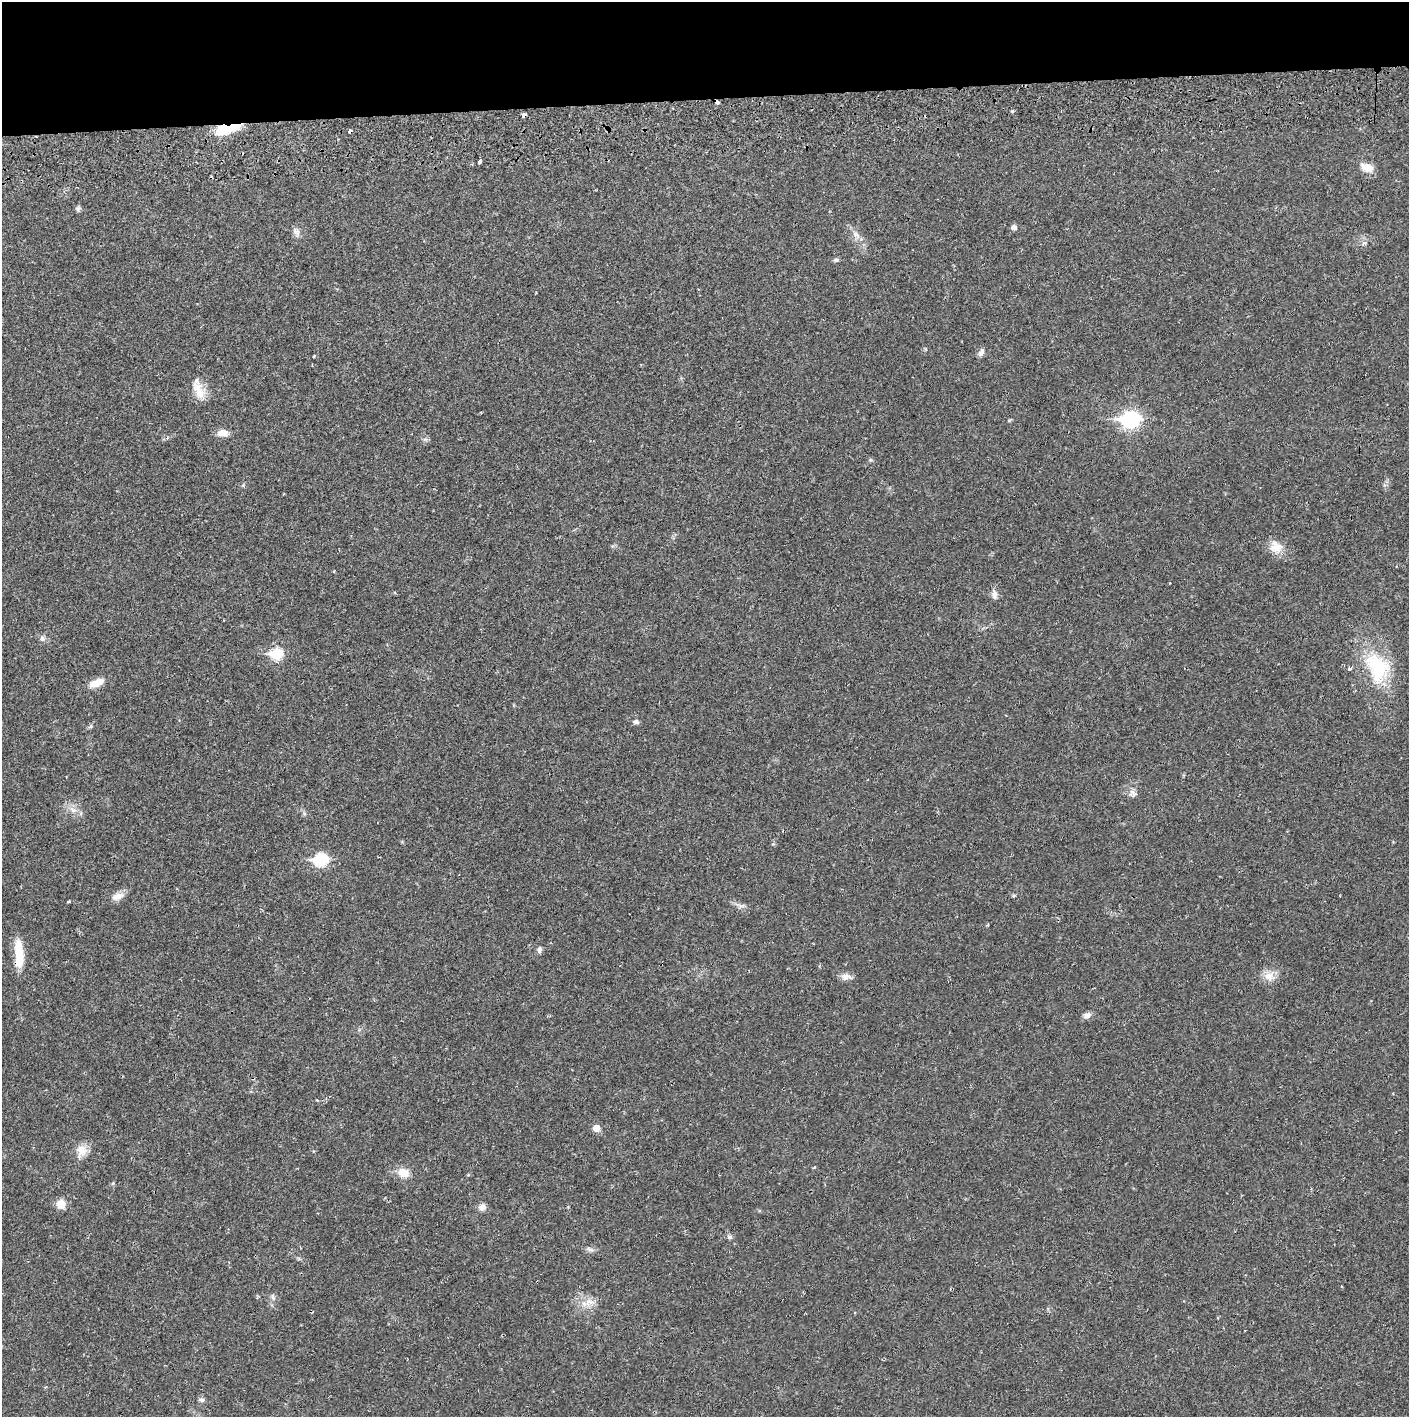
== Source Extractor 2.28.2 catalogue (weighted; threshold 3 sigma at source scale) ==
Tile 2 of 3 x 3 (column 2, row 1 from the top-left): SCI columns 1410-2816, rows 2901-4315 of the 4263 x 4373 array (HDU 1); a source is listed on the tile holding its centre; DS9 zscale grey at full resolution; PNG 1411 x 1419 px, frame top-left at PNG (2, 2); no overlay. Shown black and unused: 7% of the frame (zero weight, under 2 of 3 exposures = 3% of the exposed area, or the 3 px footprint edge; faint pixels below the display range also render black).
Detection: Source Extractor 2.28.2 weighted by HDU 2 'WHT'; one run over the whole footprint, this tile lists its part. Background 0.0216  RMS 0.0035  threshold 0.0157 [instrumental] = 3 sigma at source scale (4.5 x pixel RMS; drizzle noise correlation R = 1.50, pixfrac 1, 0.05/0.05 arcsec/px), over >= 5 px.
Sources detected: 53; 1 cosmic-ray / hot-pixel residue — not listed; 2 inside a brighter listed object's ellipse — not listed separately; the other 50 listed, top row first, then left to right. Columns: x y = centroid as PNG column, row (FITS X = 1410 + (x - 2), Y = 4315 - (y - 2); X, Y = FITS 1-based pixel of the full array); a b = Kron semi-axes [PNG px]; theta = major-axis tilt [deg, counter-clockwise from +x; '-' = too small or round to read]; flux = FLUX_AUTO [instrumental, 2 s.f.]
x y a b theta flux
1012 111 4 4 - 0.38
523 115 4 4 - 2.1
226 129 27 9 16 13
350 131 4 4 - 2
480 162 4 3 - 2.5
1366 167 17 10 -22 3.6
78 209 8 5 65 0.69
1014 227 5 5 - 1.6
297 232 12 7 -58 1.4
856 234 9 6 -30 1.4
836 260 8 5 19 0.62
981 352 11 7 61 1.3
314 356 4 3 - 0.32
197 388 16 15 - 4.8
1130 419 9 7 3 95
223 433 13 8 -1 2.7
425 439 7 4 17 0.63
870 460 6 4 44 0.47
1276 547 19 16 -6 4.4
334 571 3 3 - 0.4
994 595 13 7 88 1.5
42 639 7 7 - 1
276 654 7 6 - 23
1377 667 44 29 -71 23
97 683 19 8 20 3.9
636 722 5 5 - 1.2
90 726 7 4 45 0.54
1132 793 11 9 -35 1.6
73 810 9 6 12 1.5
321 860 8 6 9 35
118 896 18 8 20 2.6
1013 896 6 4 31 0.43
69 901 3 3 - 0.34
539 950 8 6 89 1
19 953 31 8 -87 9.8
1269 976 14 12 37 3.5
845 977 14 8 -7 2.2
1087 1015 10 7 28 1.5
317 1100 4 3 - 0.35
596 1128 6 6 - 3.4
81 1150 15 13 -75 3.8
403 1173 13 10 -20 4.4
468 1175 5 4 - 0.34
61 1204 9 8 - 4.4
482 1207 9 8 - 1.8
730 1237 6 6 - 0.83
590 1249 11 4 -19 0.98
273 1297 8 3 -71 0.62
589 1302 14 10 20 3.3
202 1400 7 6 - 0.89
Overlapping masked pixels (flux is a lower limit): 4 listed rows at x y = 523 115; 226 129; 350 131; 19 953